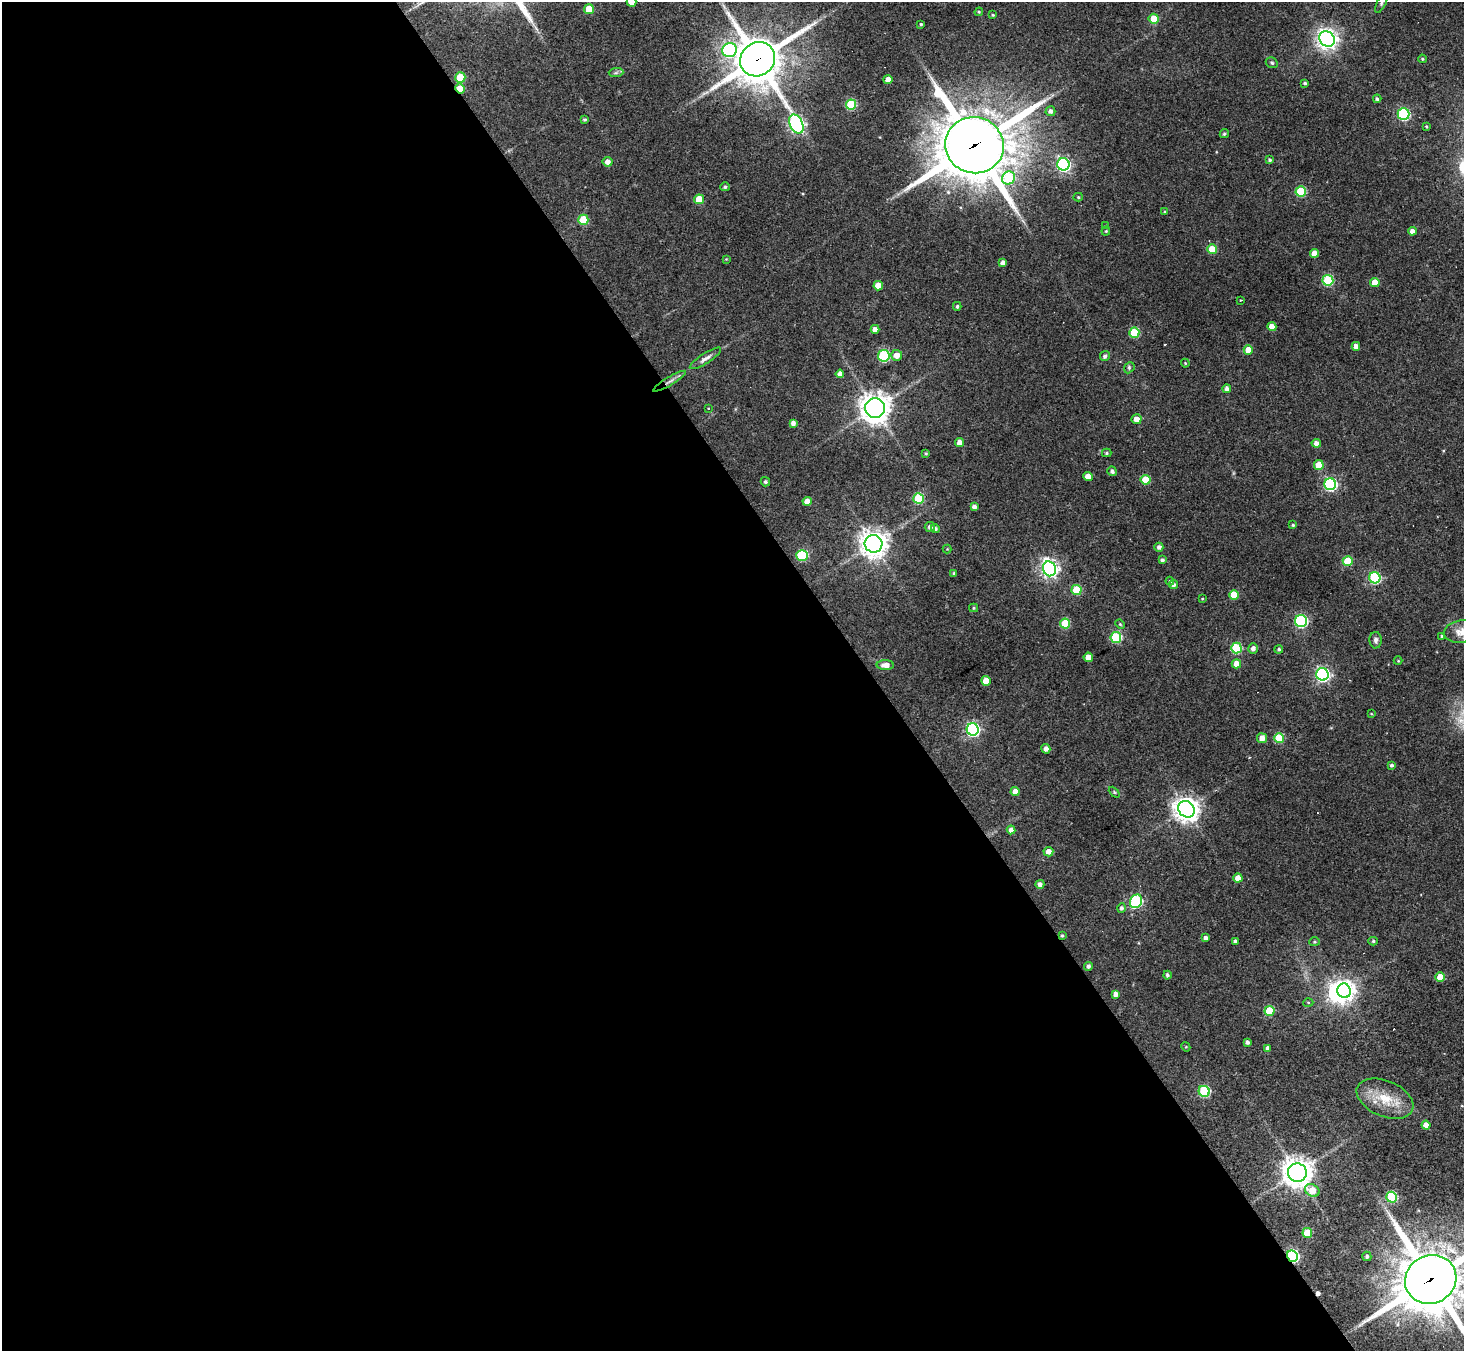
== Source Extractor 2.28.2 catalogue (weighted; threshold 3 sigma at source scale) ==
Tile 9 of 4 x 4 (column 1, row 3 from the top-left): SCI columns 1-1462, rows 1640-2988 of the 5846 x 5839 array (HDU 1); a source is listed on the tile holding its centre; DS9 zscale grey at full resolution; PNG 1466 x 1353 px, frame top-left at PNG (2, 2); each listed source drawn as its Kron ellipse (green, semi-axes under 4 px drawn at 4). Shown black and unused: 60% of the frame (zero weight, under 3 of 4 exposures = <1% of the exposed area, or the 3 px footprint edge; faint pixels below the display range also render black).
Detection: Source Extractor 2.28.2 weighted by HDU 2 'WHT'; one run over the whole footprint, this tile lists its part. Background 0.0766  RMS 0.0057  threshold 0.0257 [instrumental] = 3 sigma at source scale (4.5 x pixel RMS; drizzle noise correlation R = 1.50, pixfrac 1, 0.05/0.05 arcsec/px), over >= 5 px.
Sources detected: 157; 1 inside a brighter object's white glare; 3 cosmic-ray / hot-pixel residue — neither listed nor drawn; the other 153 listed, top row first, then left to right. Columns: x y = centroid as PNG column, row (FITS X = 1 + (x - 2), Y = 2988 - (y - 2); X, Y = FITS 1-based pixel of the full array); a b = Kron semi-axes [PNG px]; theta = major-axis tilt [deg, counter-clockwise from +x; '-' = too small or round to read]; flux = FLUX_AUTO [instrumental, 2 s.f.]
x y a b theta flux
632 2 5 5 - 10
1382 2 11 4 65 1.3
589 9 5 5 - 13
979 12 4 4 - 0.69
993 15 4 4 - 0.69
1154 19 5 5 - 10
921 24 4 4 - 0.72
1327 39 8 7 - 370
729 50 7 7 - 73
758 59 18 16 38 2200
1422 59 4 3 - 0.68
1272 63 6 5 - 0.98
616 73 7 4 2 1.1
460 78 5 5 - 20
888 80 4 4 - 5.3
1305 83 3 3 - 0.98
460 88 5 4 - 9
1377 99 4 3 - 0.9
851 105 5 5 - 36
1050 111 5 5 - 2
1404 114 6 6 - 72
585 119 3 3 - 0.89
796 124 10 6 -63 160
1426 126 3 2 - 0.58
1224 134 5 4 - 0.98
974 145 29 28 - 3600
1270 160 4 3 - 0.95
608 162 5 5 - 3.5
1063 164 6 6 - 110
1009 178 7 6 - 32
725 187 5 4 - 1.1
1301 191 5 5 - 34
1078 197 4 4 - 0.7
699 199 5 5 - 14
1165 212 4 3 - 0.88
583 220 5 5 - 19
1105 226 4 3 - 0.56
1106 231 4 4 - 0.59
1412 231 4 4 - 2.9
1212 249 5 5 - 17
1314 253 4 4 - 4.5
726 259 4 4 - 0.43
1003 263 4 4 - 2.7
1328 280 5 5 - 43
1375 282 4 4 - 9.2
878 286 4 4 - 8.7
1241 300 3 3 - 1.4
957 306 4 3 - 1.1
1272 327 4 4 - 6.4
875 329 4 4 - 3
1134 333 5 5 - 27
1356 346 4 4 - 3.2
1248 350 4 4 - 7.5
897 355 5 5 - 5
884 356 6 6 - 59
1105 356 5 5 - 1.4
705 358 18 5 33 2.7
1185 363 4 3 - 0.52
1129 368 6 4 47 1.1
840 374 4 4 - 2.9
670 381 19 3 31 2.7
1227 389 4 4 - 2
708 408 3 2 - 0.31
875 408 10 10 - 680
1136 419 5 5 - 4.9
793 423 4 4 - 2.2
960 443 4 4 - 4.2
1316 443 4 4 - 2.5
926 453 4 3 - 0.66
1107 453 5 4 - 0.77
1319 465 5 5 - 13
1112 471 5 4 - 1.6
1088 476 5 4 - 5.6
1146 480 5 5 - 15
765 482 5 4 - 1.2
1330 484 6 6 - 96
918 498 5 5 - 38
807 501 4 4 - 5.9
974 507 4 4 - 2.2
1293 525 3 3 - 0.71
930 527 5 5 - 1.7
935 529 4 4 - 1.2
873 544 9 8 - 610
1159 547 4 4 - 2.1
947 549 4 4 - 0.48
802 555 6 5 - 41
1162 560 4 3 - 1.4
1348 561 5 5 - 21
1049 569 7 6 - 210
954 573 4 3 - 0.65
1375 578 6 5 - 56
1170 581 4 4 - 0.67
1174 585 5 4 - 1.3
1077 590 5 5 - 19
1234 595 5 5 - 15
1202 599 4 2 - 0.41
974 608 4 4 - 0.66
1301 621 6 6 - 84
1065 624 5 5 - 26
1120 624 5 4 - 0.73
1461 632 17 11 8 6.5
1442 636 4 4 - 1.1
1116 637 5 5 - 45
1376 640 8 6 -89 1.8
1236 648 5 5 - 40
1253 648 5 5 - 2.5
1279 649 4 4 - 0.97
1088 657 4 4 - 6.2
1398 661 4 4 - 0.51
1236 664 5 4 - 5.5
885 665 8 5 -1 5
1322 674 6 6 - 140
986 681 5 4 - 9.4
1371 714 3 2 - 0.42
973 729 6 6 - 120
1262 738 5 5 - 4.7
1279 738 5 5 - 27
1046 749 5 4 - 2.6
1392 765 4 4 - 1.2
1015 792 4 4 - 4.3
1114 792 6 4 -46 0.74
1186 809 9 7 -47 570
1011 830 4 4 - 3
1048 852 5 5 - 4.3
1238 878 4 4 - 5.3
1040 884 4 4 - 2.3
1136 901 7 6 - 73
1121 908 4 4 - 1.3
1062 935 4 4 - 0.9
1206 938 4 4 - 2.1
1235 941 4 3 - 1.6
1373 941 4 4 - 0.86
1315 942 5 4 - 0.72
1088 966 4 4 - 1.4
1167 975 4 3 - 1.1
1440 977 5 4 - 8.2
1344 991 7 6 - 350
1116 994 4 4 - 2.8
1308 1002 5 3 - 0.61
1269 1011 5 5 - 23
1247 1042 4 3 - 1.7
1186 1047 5 3 - 0.5
1268 1048 4 4 - 1.9
1204 1091 5 5 - 46
1385 1099 30 18 -23 17
1426 1125 4 4 - 5.2
1297 1173 9 9 - 710
1312 1190 8 6 -29 9.9
1392 1197 5 5 - 44
1307 1233 5 5 - 19
1292 1256 6 5 - 88
1367 1256 4 4 - 1.3
1431 1279 26 24 29 3300
Overlapping masked pixels (flux is a lower limit): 7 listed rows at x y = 758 59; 460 88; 974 145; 670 381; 1062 935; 1292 1256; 1431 1279
Isophote crosses this tile's border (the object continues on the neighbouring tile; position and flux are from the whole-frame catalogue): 4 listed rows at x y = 632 2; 1382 2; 1461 632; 1431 1279